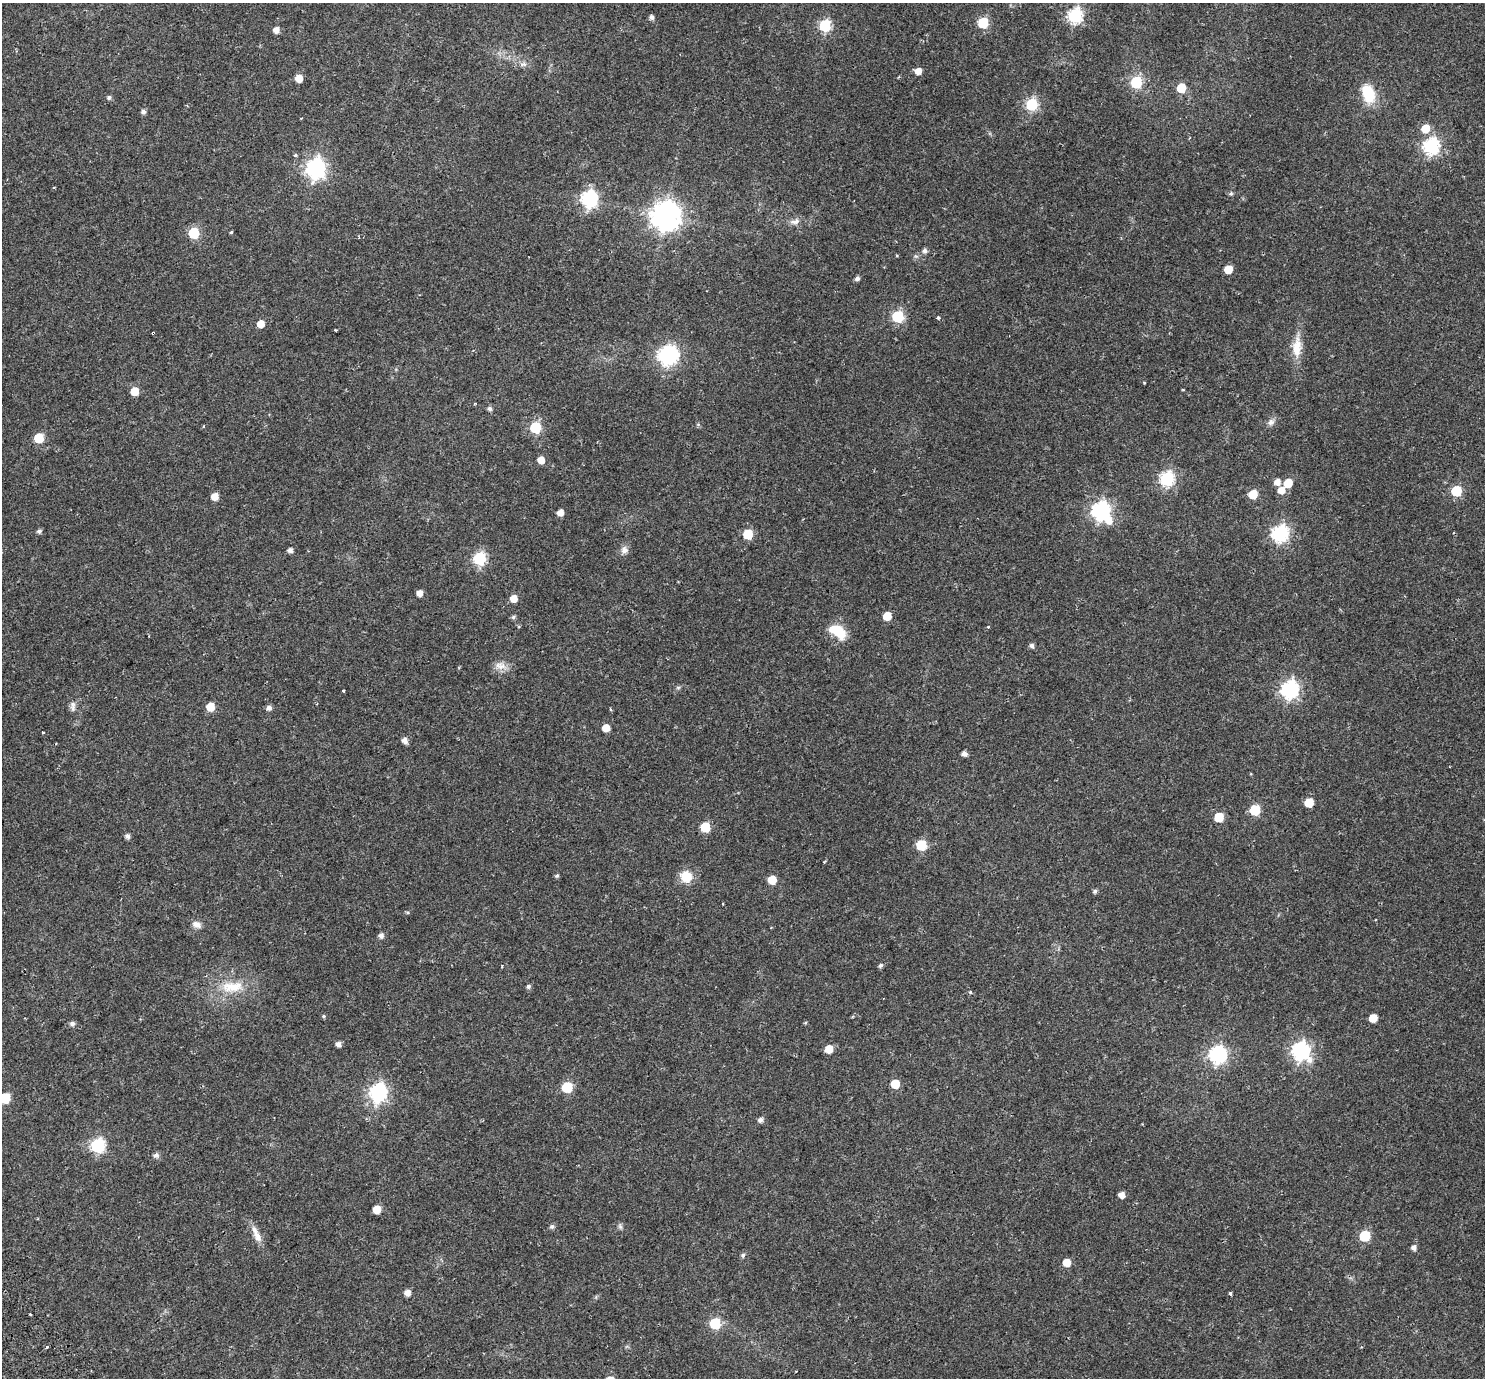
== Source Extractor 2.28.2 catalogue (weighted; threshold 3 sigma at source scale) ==
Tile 7 of 4 x 4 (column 3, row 2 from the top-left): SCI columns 3036-4518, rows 2975-4350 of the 6075 x 6008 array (HDU 1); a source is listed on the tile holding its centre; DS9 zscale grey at full resolution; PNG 1487 x 1380 px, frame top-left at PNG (2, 3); no overlay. Shown black and unused: <1% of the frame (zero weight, under 2 of 3 exposures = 5% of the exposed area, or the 3 px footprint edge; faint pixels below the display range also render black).
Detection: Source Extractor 2.28.2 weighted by HDU 2 'WHT'; one run over the whole footprint, this tile lists its part. Background 0.0554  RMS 0.0045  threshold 0.0201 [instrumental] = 3 sigma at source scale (4.5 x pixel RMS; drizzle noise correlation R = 1.50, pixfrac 1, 0.0396/0.0396 arcsec/px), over >= 5 px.
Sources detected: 127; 2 inside a brighter object's white glare — not listed; the other 125 listed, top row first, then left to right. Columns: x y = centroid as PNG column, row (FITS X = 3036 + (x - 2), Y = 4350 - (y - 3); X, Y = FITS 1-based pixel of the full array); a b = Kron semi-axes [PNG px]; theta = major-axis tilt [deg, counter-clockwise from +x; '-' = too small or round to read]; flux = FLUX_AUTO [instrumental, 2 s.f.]
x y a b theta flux
1075 16 7 7 - 70
651 17 5 5 - 1.3
983 23 6 6 - 24
825 25 6 6 - 40
276 30 6 5 - 2.5
523 64 9 6 8 1.4
918 71 6 5 - 3.3
299 78 5 5 - 5.6
1136 82 6 6 - 33
1181 88 6 6 - 13
1368 94 19 12 -73 13
109 97 5 5 - 0.97
1032 104 6 6 - 43
143 112 5 5 - 1.4
1425 128 7 6 - 7.5
1431 146 7 7 - 85
295 155 5 4 - 0.57
315 169 8 7 - 170
1231 194 6 5 - 0.63
589 199 7 7 - 95
665 216 10 9 - 500
795 221 15 7 16 2.1
231 232 4 3 - 0.4
194 233 6 6 - 25
359 237 5 2 - 0.33
925 251 6 5 - 1.4
896 256 4 3 - 0.4
1228 269 6 5 - 7.6
857 279 5 4 - 1.2
898 316 6 6 - 38
938 318 4 4 - 0.49
261 324 5 5 - 4.9
335 330 3 2 - 0.37
153 333 3 3 - 1.3
1297 347 29 11 86 7.1
665 355 8 6 -74 78
1144 383 4 3 - 0.34
134 391 6 6 - 7
490 408 5 5 - 1.1
1271 422 10 9 - 1.8
698 424 6 4 -20 0.48
204 426 4 3 - 0.32
535 428 6 6 - 31
39 438 6 6 - 14
541 460 5 5 - 3.9
1167 479 7 7 - 63
1277 482 6 6 - 2.8
1288 483 6 6 - 8.7
1281 490 7 6 - 3.7
1456 491 6 6 - 22
1253 494 6 6 - 11
215 496 5 5 - 4.5
1100 511 8 7 - 130
560 513 5 5 - 3.5
39 531 5 5 - 1.1
1280 533 8 7 - 95
748 534 6 6 - 16
290 550 5 4 - 1.6
624 550 10 9 - 2
479 558 7 6 - 47
419 593 5 5 - 2.9
513 598 6 5 - 4.6
887 616 6 5 - 7.4
513 617 6 5 - 0.85
988 627 4 2 - 0.3
837 631 22 12 -33 9.4
1031 645 5 5 - 1.3
500 666 16 10 -11 3.3
678 688 7 4 1 0.58
343 690 3 3 - 0.98
1289 690 8 7 - 120
72 704 10 8 74 1.7
210 707 6 6 - 7.2
269 708 6 5 - 1.6
610 709 5 3 - 0.41
606 728 5 5 - 5.4
43 733 3 3 - 0.93
405 740 6 5 - 2.3
964 753 6 5 - 1.7
1309 803 6 6 - 10
1255 810 6 6 - 21
1219 817 6 6 - 14
705 827 6 6 - 17
127 836 5 5 - 1.4
921 845 6 6 - 22
824 862 4 3 - 0.32
557 876 5 5 - 0.69
686 876 12 12 - 7.4
772 880 6 6 - 8.9
1095 891 5 4 - 0.88
723 904 3 2 - 0.61
407 912 5 3 - 0.46
197 925 12 8 -22 2.1
381 935 6 5 - 1.6
880 965 6 5 - 0.87
528 986 6 5 - 0.92
232 987 35 15 3 12
324 1016 5 4 - 0.57
1373 1018 6 6 - 7.2
72 1024 6 6 - 1.3
338 1044 5 5 - 1.7
829 1049 6 5 - 7.1
1300 1051 8 8 - 130
1217 1054 7 7 - 110
895 1084 6 6 - 9.2
567 1087 6 6 - 21
378 1092 8 7 - 130
5 1098 6 6 - 16
760 1120 5 5 - 1.6
98 1145 7 7 - 60
156 1155 6 6 - 1.5
1121 1195 5 5 - 2.9
377 1209 6 5 - 6.1
620 1226 7 6 - 0.9
552 1227 6 6 - 0.92
256 1234 27 7 -66 4
1365 1236 6 6 - 21
1414 1247 5 5 - 1.8
743 1255 5 5 - 0.94
1067 1262 5 5 - 6.3
407 1293 6 6 - 2.8
1230 1293 3 3 - 0.87
30 1314 3 3 - 0.54
715 1323 6 6 - 25
47 1347 3 2 - 0.81
Overlapping masked pixels (flux is a lower limit): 1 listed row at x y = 153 333
Isophote crosses this tile's border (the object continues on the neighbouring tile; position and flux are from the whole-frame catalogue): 1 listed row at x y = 5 1098